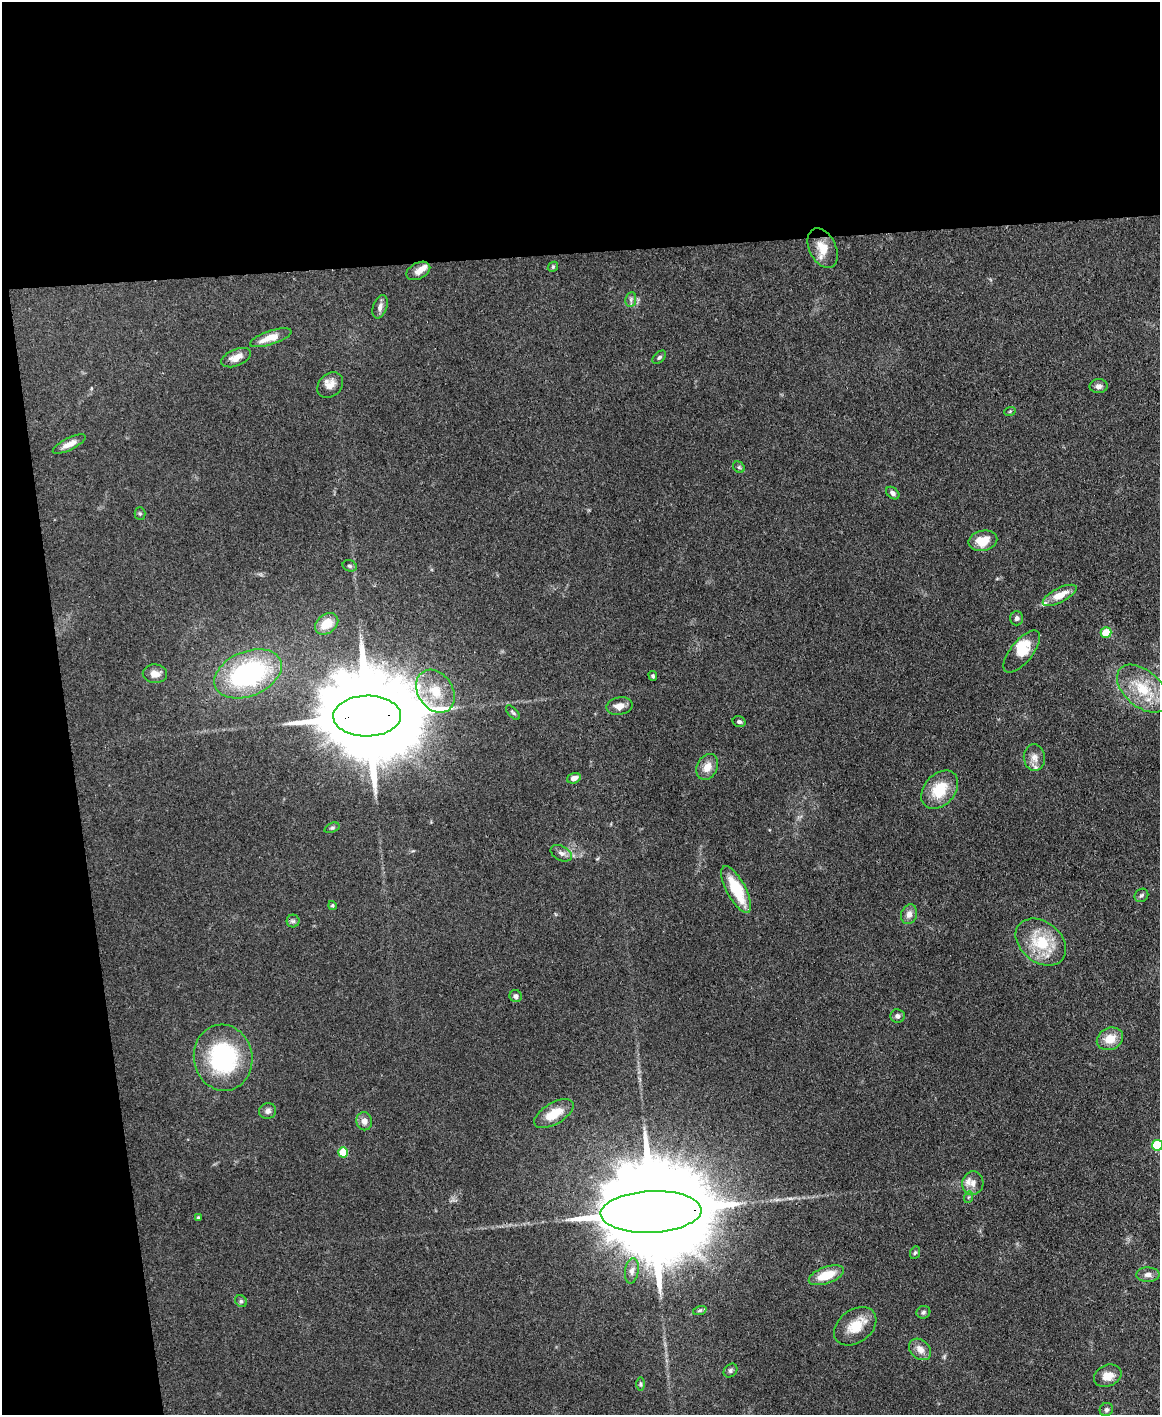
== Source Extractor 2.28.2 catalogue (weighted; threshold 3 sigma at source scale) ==
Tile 1 of 4 x 3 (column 1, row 1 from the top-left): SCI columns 1-1158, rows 3070-4482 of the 4631 x 4616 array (HDU 1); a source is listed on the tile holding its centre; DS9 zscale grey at full resolution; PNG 1162 x 1417 px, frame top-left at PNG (2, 2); each listed source drawn as its Kron ellipse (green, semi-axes under 4 px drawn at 4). Shown black and unused: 23% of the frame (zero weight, under 3 of 4 exposures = <1% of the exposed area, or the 3 px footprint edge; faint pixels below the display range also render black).
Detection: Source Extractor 2.28.2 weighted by HDU 2 'WHT'; one run over the whole footprint, this tile lists its part. Background 0.133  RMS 0.0076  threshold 0.0342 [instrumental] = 3 sigma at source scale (4.5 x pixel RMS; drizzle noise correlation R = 1.50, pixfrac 1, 0.05/0.05 arcsec/px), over >= 5 px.
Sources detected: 74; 5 inside a brighter listed object's ellipse — not listed separately; the other 69 listed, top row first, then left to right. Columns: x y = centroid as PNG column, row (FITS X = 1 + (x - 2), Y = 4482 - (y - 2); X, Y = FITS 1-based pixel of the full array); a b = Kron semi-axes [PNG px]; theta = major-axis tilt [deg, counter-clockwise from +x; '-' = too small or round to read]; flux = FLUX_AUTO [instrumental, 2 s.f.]
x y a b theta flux
823 248 21 13 -64 13
553 267 5 4 - 0.94
418 271 12 8 27 4.5
631 299 7 5 80 1.9
380 307 12 7 71 3.6
271 338 21 7 18 13
659 357 8 5 44 1.6
236 358 16 8 23 7.9
330 385 14 11 43 7.2
1099 386 9 7 1 3.3
1010 411 6 3 19 0.85
69 444 18 6 26 5.8
739 467 6 5 - 1.3
893 493 7 5 -42 2.5
140 514 6 5 - 1.2
983 541 14 10 13 13
350 566 7 5 -16 1.6
1060 595 18 7 27 11
1017 618 7 6 - 2.2
327 624 13 9 36 12
1106 633 5 5 - 17
1022 651 25 11 51 15
155 674 12 9 -1 6.3
248 674 35 22 22 120
653 676 5 4 - 1.3
1143 689 30 18 -41 30
435 691 23 17 -56 21
619 706 13 9 9 6
513 712 9 4 -47 1.4
367 716 34 20 1 18000
739 722 6 5 - 1.7
1034 757 13 10 -84 5.6
707 767 13 10 63 8.2
574 778 7 5 18 4.7
940 790 22 15 48 23
332 828 8 4 21 1.5
561 853 11 7 -27 3.3
736 889 26 9 -62 32
1141 895 7 6 - 2
332 906 4 4 - 0.98
909 914 10 7 72 4.8
293 921 6 6 - 1.8
1041 942 28 20 -38 33
516 996 6 6 - 2.6
897 1016 7 6 - 2.6
1110 1039 13 10 25 12
223 1058 33 29 -80 84
268 1111 8 8 - 3.1
554 1114 22 10 31 17
364 1121 9 8 - 5
1157 1145 5 5 - 50
343 1152 5 5 - 25
973 1183 12 10 77 5.3
969 1197 6 4 70 1
651 1212 50 21 3 30000
198 1218 3 3 - 1.5
915 1253 6 5 - 1.1
632 1271 12 6 81 3.6
826 1275 18 8 20 17
1148 1275 11 7 -1 4
241 1301 6 5 - 1.4
700 1310 7 4 19 1.3
923 1312 7 6 - 1.8
855 1326 23 16 37 16
920 1349 12 9 -41 6.4
730 1371 7 6 - 1.7
1108 1376 14 10 24 9.4
641 1384 7 4 -89 1.3
1106 1409 7 6 - 2.1
Overlapping masked pixels (flux is a lower limit): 2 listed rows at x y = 367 716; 651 1212
Isophote crosses this tile's border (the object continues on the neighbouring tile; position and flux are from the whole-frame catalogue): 1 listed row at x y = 1157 1145